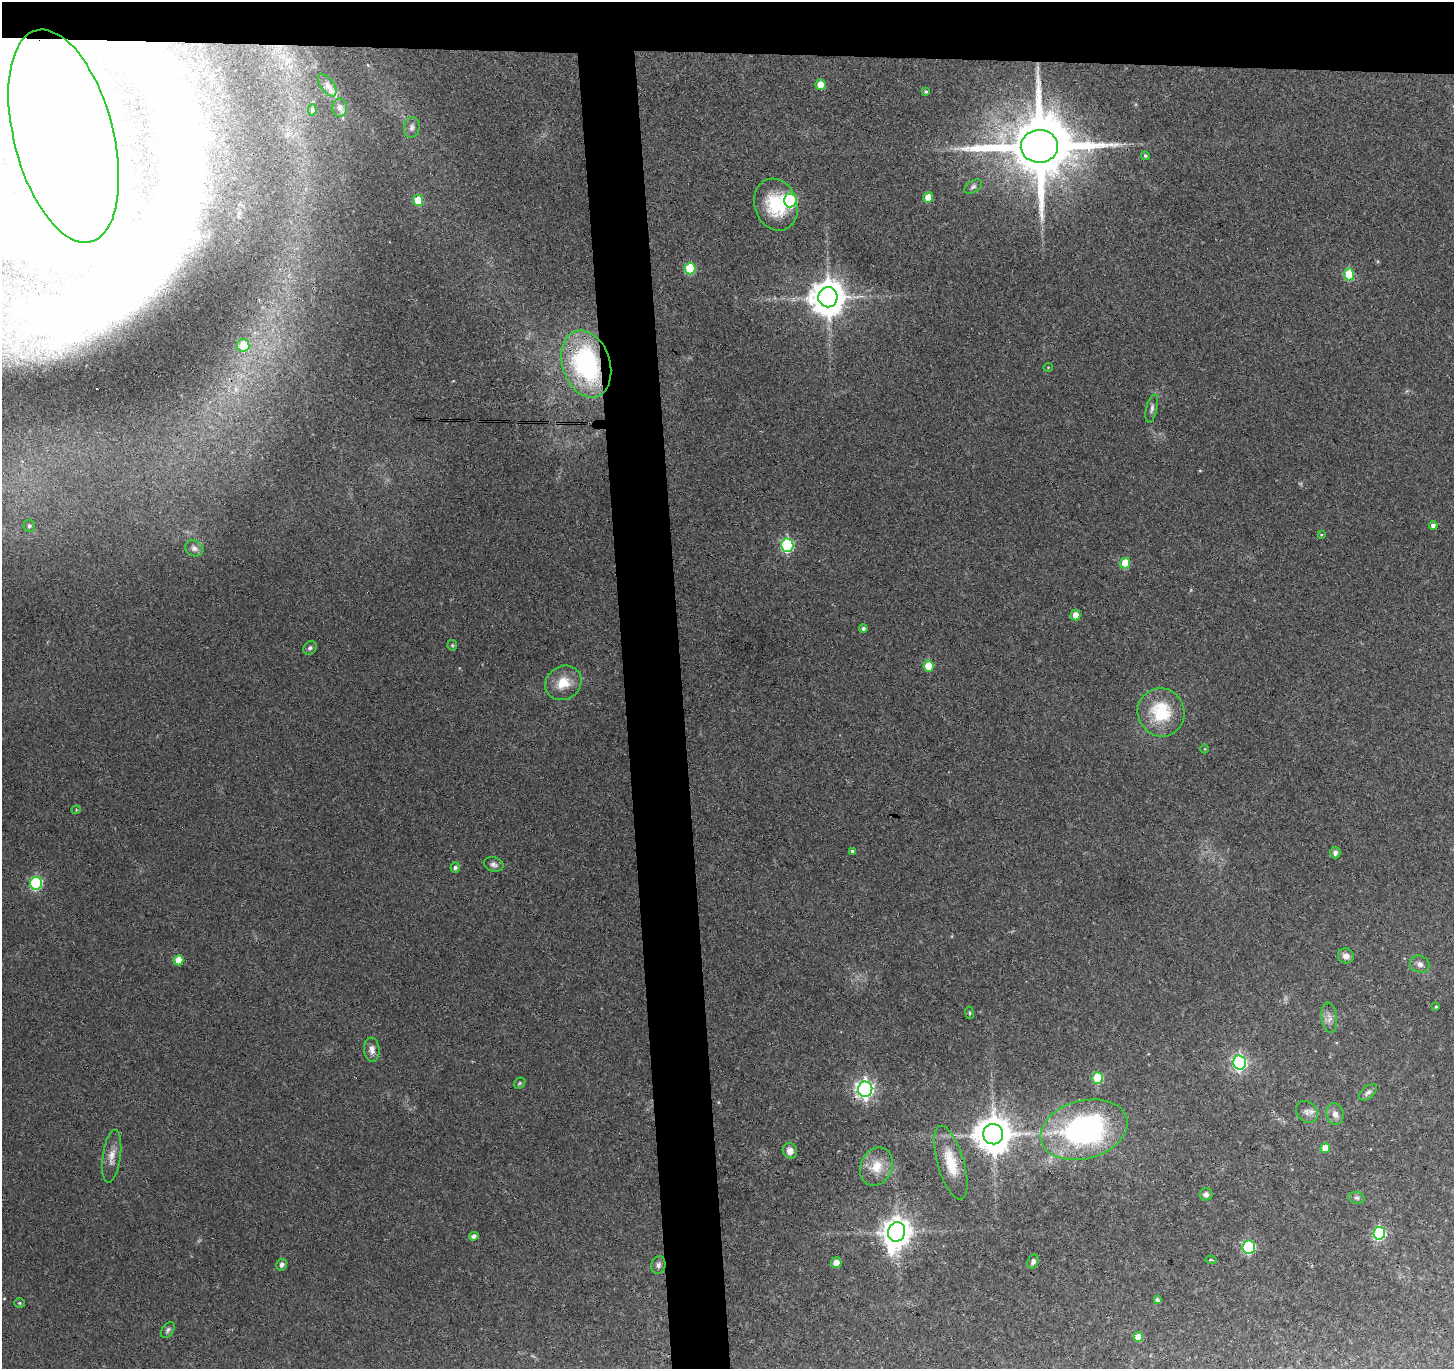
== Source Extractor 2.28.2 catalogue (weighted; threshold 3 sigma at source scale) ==
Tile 2 of 3 x 3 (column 2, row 1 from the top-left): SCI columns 1454-2905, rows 2848-4214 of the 4358 x 4328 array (HDU 1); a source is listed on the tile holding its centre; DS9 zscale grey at full resolution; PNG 1456 x 1371 px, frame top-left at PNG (2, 2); each listed source drawn as its Kron ellipse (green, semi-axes under 4 px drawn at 4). Shown black and unused: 8% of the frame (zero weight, under 3 of 4 exposures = <1% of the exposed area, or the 3 px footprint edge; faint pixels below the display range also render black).
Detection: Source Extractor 2.28.2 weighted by HDU 2 'WHT'; one run over the whole footprint, this tile lists its part. Background 0.0648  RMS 0.0075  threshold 0.0337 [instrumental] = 3 sigma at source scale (4.5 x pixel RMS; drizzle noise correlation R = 1.50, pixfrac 1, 0.05/0.05 arcsec/px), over >= 5 px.
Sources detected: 86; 1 too faint to see at this stretch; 7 inside a brighter object's white glare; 1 cosmic-ray / hot-pixel residue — neither listed nor drawn; the other 77 listed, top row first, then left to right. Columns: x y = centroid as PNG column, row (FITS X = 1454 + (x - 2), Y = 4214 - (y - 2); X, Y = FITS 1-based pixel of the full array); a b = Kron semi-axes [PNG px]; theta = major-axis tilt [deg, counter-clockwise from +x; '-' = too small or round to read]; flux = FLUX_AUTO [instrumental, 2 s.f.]
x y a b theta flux
327 85 13 6 -54 2.9
820 85 5 5 - 11
926 91 4 3 - 1.4
340 108 9 7 -88 2.5
312 110 6 4 79 0.97
412 127 10 7 80 3.3
64 136 109 49 -76 6600
1039 146 19 16 2 8600
1145 156 4 4 - 1.4
973 187 10 5 33 1.9
928 198 5 5 - 14
418 200 5 5 - 19
790 201 7 6 - 100
776 205 26 21 -70 37
690 268 6 5 - 40
1349 274 6 5 - 40
828 297 10 9 - 1800
243 345 6 6 - 20
586 364 34 24 -72 120
1048 367 5 3 - 0.55
1152 408 14 5 76 2.7
29 526 6 6 - 1.7
1433 526 4 4 - 3.2
1321 535 4 3 - 0.79
787 545 6 6 - 100
194 548 9 7 -27 3.4
1125 563 5 5 - 18
1075 615 5 5 - 7.9
863 628 4 4 - 1.8
452 645 5 5 - 0.9
310 648 7 6 - 2
929 666 5 5 - 20
563 683 19 16 32 15
1161 712 24 23 - 38
1205 749 4 3 - 0.54
76 810 4 4 - 0.76
853 851 4 4 - 1.5
1335 853 6 5 - 2.9
494 864 10 7 -16 2.7
455 868 5 4 - 2.1
36 883 6 6 - 96
1346 956 8 7 - 4.4
179 960 5 5 - 14
1420 964 10 8 -19 3.4
1436 1007 4 3 - 0.96
969 1013 6 3 -81 0.82
1329 1018 15 8 -84 4.5
372 1050 12 7 -84 4.3
1239 1063 7 6 - 170
1097 1078 5 5 - 41
520 1083 6 5 - 1.1
865 1089 7 7 - 320
1368 1092 11 6 39 2.5
1307 1112 12 9 -44 4.2
1335 1114 11 8 -78 5
1084 1130 44 29 15 180
993 1134 10 10 - 2000
1325 1148 5 5 - 12
790 1151 8 7 - 5.7
112 1156 27 9 82 7.8
951 1163 38 13 -74 21
876 1167 20 15 65 14
1206 1194 6 6 - 2.9
1357 1198 8 6 -15 1.9
897 1232 10 8 72 1000
1379 1233 6 6 - 86
474 1236 5 4 - 2.7
1249 1247 6 6 - 88
1211 1260 5 3 - 1.6
1033 1261 7 5 64 2.3
836 1263 5 5 - 5.2
282 1265 6 5 - 2.7
658 1265 9 7 77 2.7
1157 1300 4 3 - 1.8
19 1303 5 4 - 0.97
168 1330 9 5 52 1.9
1138 1337 5 5 - 11
Overlapping masked pixels (flux is a lower limit): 4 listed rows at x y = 64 136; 1039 146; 586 364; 865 1089
Isophote crosses this tile's border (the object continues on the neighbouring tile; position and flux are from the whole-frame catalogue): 1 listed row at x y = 64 136